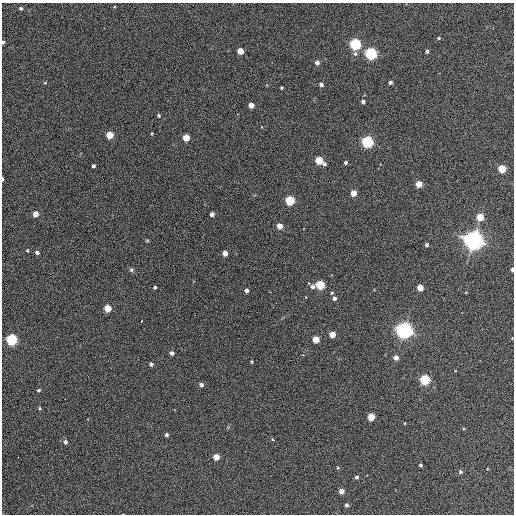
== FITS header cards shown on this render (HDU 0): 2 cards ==
NAXIS1  =                  512 / Axis length
NAXIS2  =                  512 / Axis length

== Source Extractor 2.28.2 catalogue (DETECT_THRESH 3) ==
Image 512 x 512 px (HDU 0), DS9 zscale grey, 1 PNG px = 1 image px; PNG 516 x 516 px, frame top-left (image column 1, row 512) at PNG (2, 3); no overlay
Background 364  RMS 21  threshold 62.2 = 3 sigma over >= 5 px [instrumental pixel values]
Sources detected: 77; all 77 listed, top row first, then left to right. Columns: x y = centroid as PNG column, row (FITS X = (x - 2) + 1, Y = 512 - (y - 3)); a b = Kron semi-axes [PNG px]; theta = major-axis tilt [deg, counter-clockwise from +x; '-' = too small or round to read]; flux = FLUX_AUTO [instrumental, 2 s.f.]
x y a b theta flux
21 8 3 3 - 2.4e+03
104 28 2 2 - 6.7e+02
439 38 4 4 - 1.5e+03
3 42 3 3 - 2.9e+03
355 44 5 5 - 2.3e+05
240 51 4 4 - 2.4e+04
427 51 4 3 - 3.9e+03
355 54 6 6 - 3.4e+03
371 54 5 5 - 2.9e+05
317 63 4 4 - 6.2e+03
206 77 2 2 - 5.3e+02
390 82 4 3 - 3.3e+03
45 83 4 3 - 1.2e+03
321 84 4 4 - 4.7e+03
282 87 3 3 - 1.9e+03
363 102 4 3 - 4.2e+03
251 105 4 4 - 1.6e+04
159 116 4 3 - 2.3e+03
152 133 3 2 - 1.3e+03
110 135 4 4 - 3.6e+04
186 137 4 4 - 3.1e+04
367 142 5 5 - 2.7e+05
319 160 4 4 - 5.0e+04
345 162 3 3 - 3.1e+03
324 164 4 3 - 3.1e+03
93 166 3 3 - 3.4e+03
502 169 5 4 - 6.0e+04
2 179 4 2 - 2.6e+03
419 184 4 4 - 2.9e+04
353 193 4 4 - 2.2e+04
290 200 5 5 - 1.0e+05
35 214 4 4 - 1.7e+04
212 214 4 4 - 7.6e+03
480 217 4 4 - 3.9e+04
280 226 4 4 - 1.8e+04
147 240 6 4 1 1.3e+03
474 240 7 6 - 1.2e+06
427 245 4 3 - 3.1e+03
27 250 4 3 - 1.5e+03
37 252 4 3 - 4.9e+03
225 253 4 4 - 1.2e+04
312 257 2 2 - 6.6e+02
512 269 4 2 - 5.6e+03
131 270 6 5 - 2.5e+03
320 285 5 5 - 9.2e+04
155 287 3 3 - 2.5e+03
313 287 5 5 - 4.5e+03
420 288 4 4 - 2.5e+04
247 290 4 3 - 5.1e+03
332 293 4 3 - 1.6e+03
334 298 4 4 - 5.1e+03
276 303 2 2 - 6.0e+02
108 308 4 4 - 3.6e+04
142 321 3 3 - 3.0e+03
404 330 6 6 - 8.2e+05
332 335 4 4 - 2.6e+04
316 339 4 4 - 3.4e+04
11 340 5 5 - 2.2e+05
172 353 4 4 - 4.8e+03
396 358 4 4 - 8.8e+03
251 362 3 2 - 1.5e+03
151 364 4 4 - 3.7e+03
425 380 5 5 - 1.6e+05
201 385 4 4 - 5.0e+03
39 390 4 3 - 1.9e+03
39 408 5 4 - 1.7e+03
371 417 4 4 - 3.9e+04
166 435 4 3 - 3.3e+03
272 439 3 3 - 5.8e+03
65 442 5 4 - 3.7e+03
216 457 4 4 - 2.3e+04
420 465 3 3 - 2.2e+03
338 468 5 4 - 1.6e+03
460 472 5 4 - 3.2e+03
357 477 4 4 - 3.0e+03
341 491 4 4 - 1.2e+04
346 505 4 3 - 3.8e+03
At the frame edge (FLAGS 8, measured only in part): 3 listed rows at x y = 3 42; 2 179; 512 269